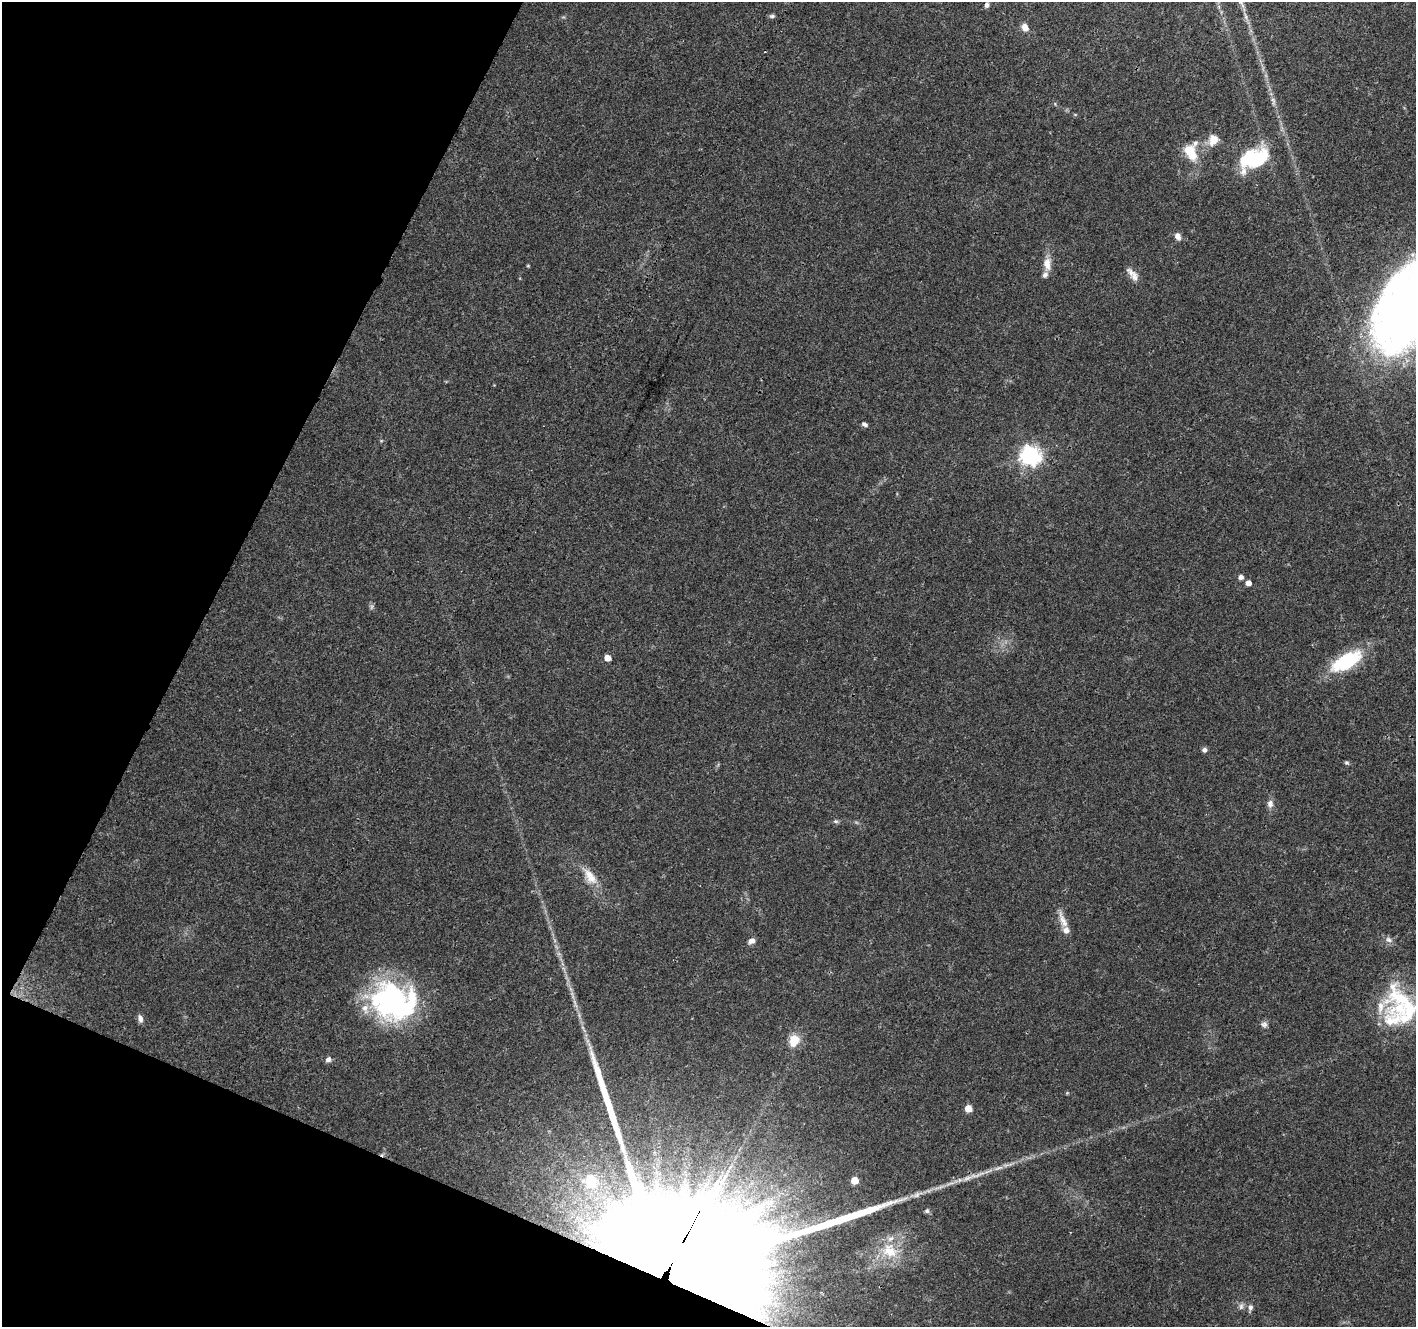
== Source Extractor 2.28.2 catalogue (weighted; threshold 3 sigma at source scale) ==
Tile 9 of 4 x 4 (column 1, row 3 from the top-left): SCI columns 7-1420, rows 1536-2860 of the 5672 x 5786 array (HDU 1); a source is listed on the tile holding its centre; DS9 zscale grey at full resolution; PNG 1418 x 1329 px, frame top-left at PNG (2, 2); no overlay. Shown black and unused: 21% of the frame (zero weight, under 3 of 4 exposures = <1% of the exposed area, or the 3 px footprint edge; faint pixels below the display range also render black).
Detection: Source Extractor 2.28.2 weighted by HDU 2 'WHT'; one run over the whole footprint, this tile lists its part. Background 0.0474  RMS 0.0039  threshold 0.0174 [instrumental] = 3 sigma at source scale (4.5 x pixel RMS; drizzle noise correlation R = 1.50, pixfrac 1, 0.0396/0.0396 arcsec/px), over >= 5 px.
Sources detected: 57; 2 inside a brighter object's white glare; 1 cosmic-ray / hot-pixel residue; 1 long thin detection or spike segment (spike, bleed or trail) — not listed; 7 inside a brighter listed object's ellipse — not listed separately; the other 46 listed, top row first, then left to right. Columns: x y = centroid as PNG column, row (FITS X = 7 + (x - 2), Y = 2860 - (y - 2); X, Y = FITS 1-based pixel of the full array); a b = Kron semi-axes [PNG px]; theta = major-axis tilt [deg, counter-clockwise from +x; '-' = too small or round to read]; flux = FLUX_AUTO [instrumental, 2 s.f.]
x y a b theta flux
986 5 6 5 - 1.1
772 16 8 5 1 0.82
1245 16 11 4 -75 1.3
1025 27 8 7 - 3.1
1273 100 7 4 -19 0.73
1213 140 14 12 65 4.8
1191 152 22 16 -82 10
1255 161 33 19 51 25
1178 236 9 7 -64 2
1047 264 17 9 -86 4.5
528 266 5 3 - 0.34
1133 274 20 8 -51 3.1
1410 310 91 50 59 360
865 424 8 5 -26 1
1030 456 7 7 - 210
1241 577 5 5 - 1.8
1248 583 5 5 - 2.7
372 607 7 4 88 0.79
607 658 5 5 - 4.2
1346 661 38 16 30 25
1204 750 6 6 - 1.2
1347 763 6 5 - 0.69
1270 804 10 8 83 2
836 821 7 5 -2 0.8
591 878 19 12 -30 5.9
1063 920 26 8 -66 4.1
1389 940 11 7 -32 1.7
751 941 8 6 26 1.9
393 1002 44 34 -17 99
1404 1006 60 37 -53 37
140 1019 11 6 -81 1.5
1264 1024 9 8 - 1.4
794 1040 13 11 65 7.2
328 1059 7 6 - 1.5
1067 1093 4 4 - 0.38
968 1109 5 5 - 6.6
998 1168 17 5 16 2.6
967 1178 17 6 21 3.1
854 1180 5 5 - 8.2
591 1181 6 5 - 25
916 1195 11 6 38 1.6
927 1211 6 6 - 0.9
890 1251 24 18 -32 11
673 1261 56 43 3 32000
1241 1306 10 6 75 1.3
1250 1308 10 6 78 1.4
Overlapping masked pixels (flux is a lower limit): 2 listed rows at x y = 967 1178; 673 1261
Isophote crosses this tile's border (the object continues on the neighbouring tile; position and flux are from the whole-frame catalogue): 2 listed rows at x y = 1410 310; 1404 1006